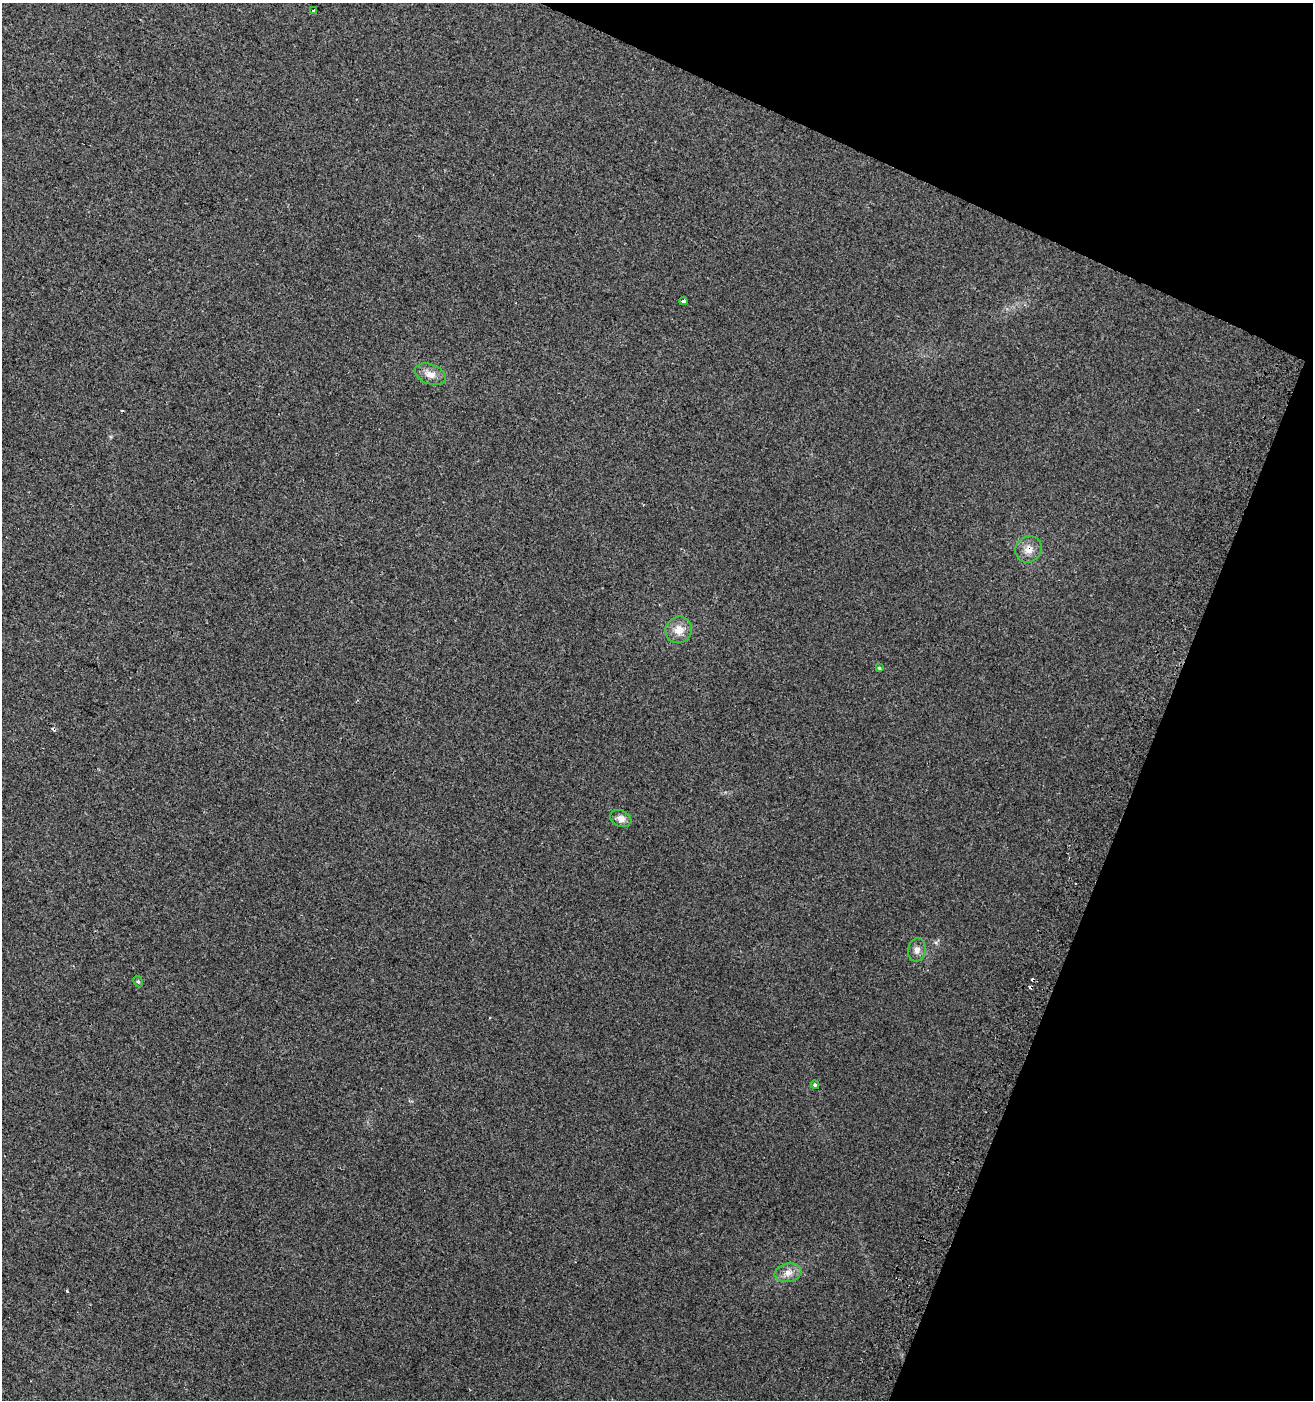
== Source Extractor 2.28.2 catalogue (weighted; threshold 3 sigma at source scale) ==
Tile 8 of 4 x 4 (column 4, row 2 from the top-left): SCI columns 4246-5556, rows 2815-4212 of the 5803 x 5636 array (HDU 1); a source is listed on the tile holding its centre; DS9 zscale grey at full resolution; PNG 1315 x 1402 px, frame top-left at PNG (2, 3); each listed source drawn as its Kron ellipse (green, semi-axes under 4 px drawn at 4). Shown black and unused: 20% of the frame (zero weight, under 2 of 3 exposures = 2% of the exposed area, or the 3 px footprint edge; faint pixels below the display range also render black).
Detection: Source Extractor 2.28.2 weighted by HDU 2 'WHT'; one run over the whole footprint, this tile lists its part. Background 0.00316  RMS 0.0037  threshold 0.0167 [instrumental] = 3 sigma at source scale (4.5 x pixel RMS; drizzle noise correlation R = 1.50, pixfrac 1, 0.0396/0.0396 arcsec/px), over >= 5 px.
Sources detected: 15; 4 cosmic-ray / hot-pixel residue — neither listed nor drawn; the other 11 listed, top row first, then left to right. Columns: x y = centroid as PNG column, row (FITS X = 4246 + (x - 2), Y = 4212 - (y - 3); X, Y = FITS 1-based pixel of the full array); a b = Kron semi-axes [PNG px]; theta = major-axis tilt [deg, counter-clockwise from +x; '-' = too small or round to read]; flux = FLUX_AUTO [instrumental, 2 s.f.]
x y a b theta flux
314 11 4 3 - 4
683 301 4 4 - 2
430 374 16 10 -20 3.4
1029 549 14 12 41 3.6
679 630 13 13 - 4.4
879 668 3 3 - 0.5
621 818 11 8 -24 2.2
917 950 12 8 78 2.1
138 981 6 4 -62 0.6
815 1085 4 3 - 0.53
788 1273 13 9 11 3
Overlapping masked pixels (flux is a lower limit): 1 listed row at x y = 1029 549